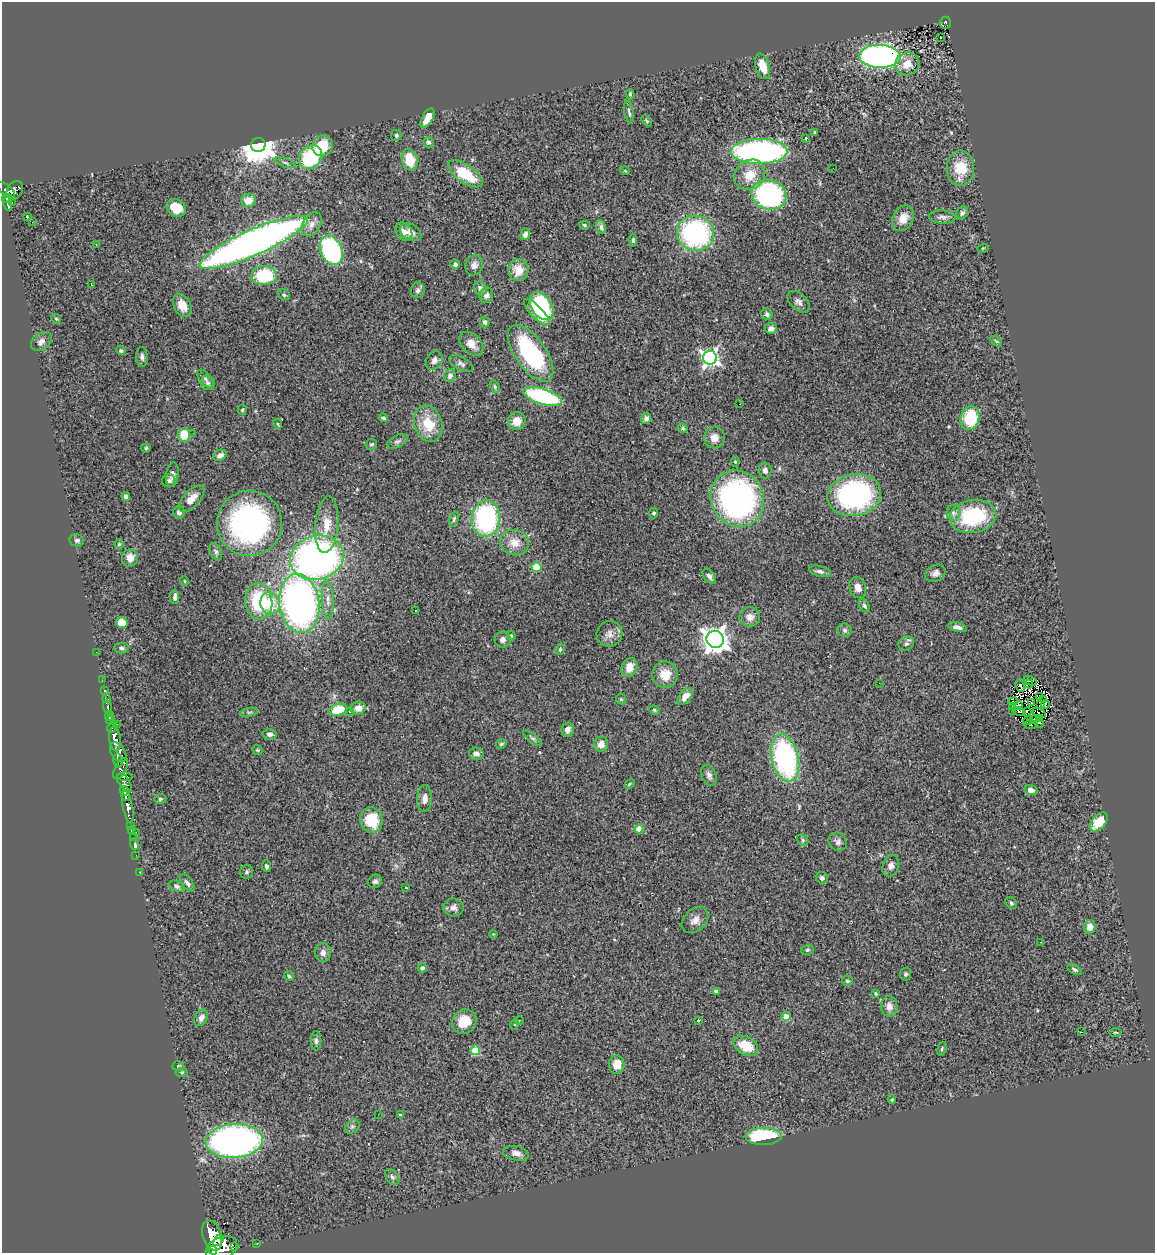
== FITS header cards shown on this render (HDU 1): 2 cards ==
NAXIS1  =                 1153
NAXIS2  =                 1251

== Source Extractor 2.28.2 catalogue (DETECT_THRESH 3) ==
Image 1153 x 1251 px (HDU 1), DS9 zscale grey, 1 PNG px = 1 image px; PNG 1157 x 1255 px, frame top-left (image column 1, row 1251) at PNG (2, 2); each listed source drawn as its Kron ellipse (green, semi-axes under 4 px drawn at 4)
Background 0.784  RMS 0.11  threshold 0.336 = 3 sigma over >= 5 px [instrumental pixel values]
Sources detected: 273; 5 with non-positive FLUX_AUTO (blend fragments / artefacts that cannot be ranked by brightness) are neither listed nor drawn; the other 268 listed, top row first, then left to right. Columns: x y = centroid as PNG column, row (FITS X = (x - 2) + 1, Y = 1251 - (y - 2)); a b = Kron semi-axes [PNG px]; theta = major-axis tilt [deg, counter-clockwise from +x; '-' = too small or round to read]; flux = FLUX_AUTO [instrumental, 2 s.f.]
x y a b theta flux
945 23 6 5 - 75
941 37 2 2 - 7.4
880 56 21 11 -2 2600
907 64 12 11 - 100
762 66 13 7 -73 120
630 94 5 3 - 12
629 112 12 4 -79 21
427 118 11 5 61 75
647 121 6 4 -49 9.2
815 132 4 3 - 7.9
396 135 5 5 - 12
806 138 3 3 - 16
428 142 5 5 - 14
258 145 7 7 - 20000
322 146 11 10 - 190
759 151 28 12 1 2000
311 157 13 10 50 600
410 160 11 7 -74 200
285 163 11 4 -19 20
833 168 2 2 - 3.4
960 168 18 13 90 200
625 171 5 3 - 6.2
465 174 20 9 -35 280
750 175 16 14 42 160
6 190 11 5 -38 550
15 190 10 7 56 390
769 195 17 15 -15 1300
7 198 5 4 - 200
248 200 7 6 - 100
12 203 3 2 - 22
8 204 7 4 -74 180
176 208 10 8 -33 130
962 213 7 5 50 18
27 217 4 3 - 28
942 217 13 6 -1 31
903 218 13 10 63 100
32 222 2 2 - 5.2
312 224 13 9 59 57
584 225 5 4 - 12
601 227 7 5 -77 20
404 232 10 7 -49 45
411 232 11 8 -32 52
695 233 18 17 - 1200
525 234 6 4 73 33
633 240 6 4 -84 15
254 242 59 12 24 5100
96 244 3 2 - 9.9
983 248 5 3 - 6.3
331 250 15 10 -66 970
455 264 4 4 - 22
474 265 10 8 70 42
518 270 11 10 - 120
264 276 13 9 0 430
91 284 4 2 - 9.3
480 288 7 6 - 36
418 290 8 7 - 21
284 295 6 5 - 13
486 295 8 7 - 37
799 302 13 8 -44 36
182 305 12 8 -64 100
542 306 15 10 -56 620
537 312 17 6 -46 180
767 314 6 5 - 18
56 319 5 4 - 9.5
485 322 5 5 - 22
771 329 6 5 - 40
41 341 11 8 38 39
996 341 6 4 -44 9.5
471 344 14 9 -44 81
121 351 4 4 - 11
531 353 33 15 -55 840
142 357 10 5 -88 28
710 358 7 7 - 2900
434 360 10 7 54 36
461 364 13 6 -30 28
450 375 6 5 - 37
205 379 11 5 -49 19
208 383 7 7 - 17
495 387 7 4 -60 11
543 396 20 7 -17 850
740 404 2 2 - 4.5
242 410 5 4 - 9.5
383 418 5 4 - 14
646 418 5 5 - 27
970 418 12 9 78 310
517 421 9 8 - 90
278 424 5 3 - 6.5
428 424 19 13 -72 210
683 428 5 4 - 13
193 433 2 2 - 3.2
184 435 7 6 - 140
714 438 11 10 - 68
397 441 11 6 26 22
371 444 6 5 - 15
146 448 5 4 - 10
220 455 7 5 25 28
735 462 5 4 - 13
765 470 8 6 -86 30
172 475 12 6 82 28
169 481 7 6 - 20
854 495 27 20 12 1500
126 496 4 4 - 30
192 499 16 8 47 85
737 499 29 26 -61 2100
179 512 6 5 - 29
654 513 5 4 - 15
953 513 8 7 - 30
973 516 23 16 9 620
454 519 8 4 74 14
486 519 18 14 86 1100
249 523 32 32 - 1800
327 525 28 11 85 150
77 540 7 6 - 19
514 543 15 12 -14 100
119 544 4 4 - 9.6
216 552 9 6 -67 20
130 558 8 8 - 73
317 558 27 22 15 3200
537 567 5 4 - 220
820 571 11 5 -16 24
935 573 11 8 28 36
709 576 8 5 -53 27
184 581 5 3 - 6.1
858 588 11 8 -72 53
175 597 7 4 -89 29
328 600 19 6 -87 54
259 601 18 13 -86 460
270 603 11 9 -77 210
299 603 29 20 -82 3300
864 606 7 5 -58 17
415 610 2 2 - 5.4
750 617 10 9 - 54
122 623 6 5 - 110
957 627 9 4 -15 32
845 630 7 7 - 22
609 634 13 12 - 56
511 636 5 4 - 9.3
715 639 9 8 - 8200
503 640 8 8 - 35
906 644 8 6 31 22
121 648 7 5 -1 17
560 649 6 4 73 12
96 652 3 2 - 6.3
629 667 9 7 66 93
665 675 13 13 - 120
102 680 2 2 - 13
1031 681 7 3 -28 20
879 683 2 2 - 5.2
1029 684 4 3 - 8.2
1020 686 6 2 -70 12
104 691 3 3 - 55
685 696 10 6 49 54
1040 696 2 2 - 3.3
107 699 4 3 - 270
621 699 5 4 - 9.6
1044 700 3 2 - 7.6
1013 702 4 3 - 8.1
1031 703 3 2 - 10
1045 704 4 2 - 3
1040 705 3 3 - 6.8
1019 706 4 3 - 11
1012 707 2 2 - 6.2
108 708 7 3 -78 250
358 708 8 6 15 62
338 710 9 6 15 200
654 710 5 4 - 9.9
1013 711 4 3 - 11
1020 711 6 2 -16 12
249 712 9 3 13 15
350 712 4 4 - 14
1027 712 4 2 - 9.3
1039 713 7 3 -30 1.4
109 716 5 3 - 420
1040 719 4 2 - 3.2
110 720 4 3 - 780
1028 720 5 2 - 5.2
1033 720 4 2 - 4
1040 723 4 2 - 8.7
117 724 2 2 - 9.5
1031 725 7 3 -1 7.2
112 727 6 3 64 770
567 730 7 6 - 41
270 734 7 5 4 25
532 738 11 4 -38 19
115 739 12 5 -84 2900
501 744 5 4 - 10
601 744 7 7 - 69
257 750 5 4 - 9.4
118 752 11 7 -58 920
476 754 7 6 - 36
785 758 24 13 -77 1300
118 761 7 4 -82 240
121 769 11 5 62 680
709 775 11 7 -67 31
125 777 8 4 -1 430
124 782 10 5 -55 380
630 784 6 4 29 9.4
1031 790 6 5 - 37
124 791 5 3 - 640
125 795 5 4 - 1200
425 798 13 7 88 49
160 799 6 5 - 14
128 807 17 5 -78 1000
371 820 13 11 -75 240
1099 822 11 6 48 180
130 826 3 2 - 24
639 829 4 4 - 150
131 831 3 2 - 22
136 832 2 2 - 53
133 837 2 2 - 12
803 840 6 5 - 13
838 842 9 8 - 33
134 844 6 3 -66 27
136 855 2 2 - 14
266 866 6 4 -84 19
891 866 11 8 70 35
140 872 3 2 - 5
247 872 7 6 - 16
822 878 6 5 - 18
375 881 7 6 - 22
187 883 10 5 -54 26
176 886 8 5 -24 17
406 888 3 2 - 4.2
1011 903 6 5 - 14
453 907 10 9 - 38
695 920 15 10 43 58
1090 927 7 6 - 66
493 934 4 3 - 6.1
1041 942 3 2 - 7.4
807 950 7 5 16 12
323 952 9 8 - 41
422 968 4 4 - 21
1075 970 8 4 -31 18
906 974 6 5 - 13
289 976 5 3 - 13
848 981 5 5 - 13
716 992 4 4 - 45
876 994 3 3 - 8.7
889 1006 10 8 -88 57
786 1017 4 4 - 160
201 1018 9 6 58 36
519 1020 5 3 - 5.2
698 1020 3 3 - 7.3
464 1022 13 11 39 140
515 1024 5 3 - 9
1082 1032 3 2 - 24
1116 1032 6 3 0 8.1
316 1041 10 5 90 21
746 1046 13 9 -31 190
942 1049 7 4 72 12
475 1050 5 5 - 330
617 1065 9 7 84 96
178 1066 6 4 6 11
182 1072 6 4 -6 11
892 1100 4 4 - 7.9
378 1114 2 2 - 43
400 1115 3 3 - 11
352 1127 8 6 42 20
764 1136 18 8 1 660
234 1141 28 17 4 3000
516 1153 13 7 -11 41
392 1177 9 6 -53 22
212 1236 16 9 -73 4100
218 1240 6 4 52 990
257 1243 3 2 - 26
234 1247 3 2 - 78
221 1248 16 11 26 4100
213 1250 4 3 - 490
At the frame edge (FLAGS 8, measured only in part): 1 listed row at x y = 221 1248
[5 non-positive-flux detections neither listed nor drawn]